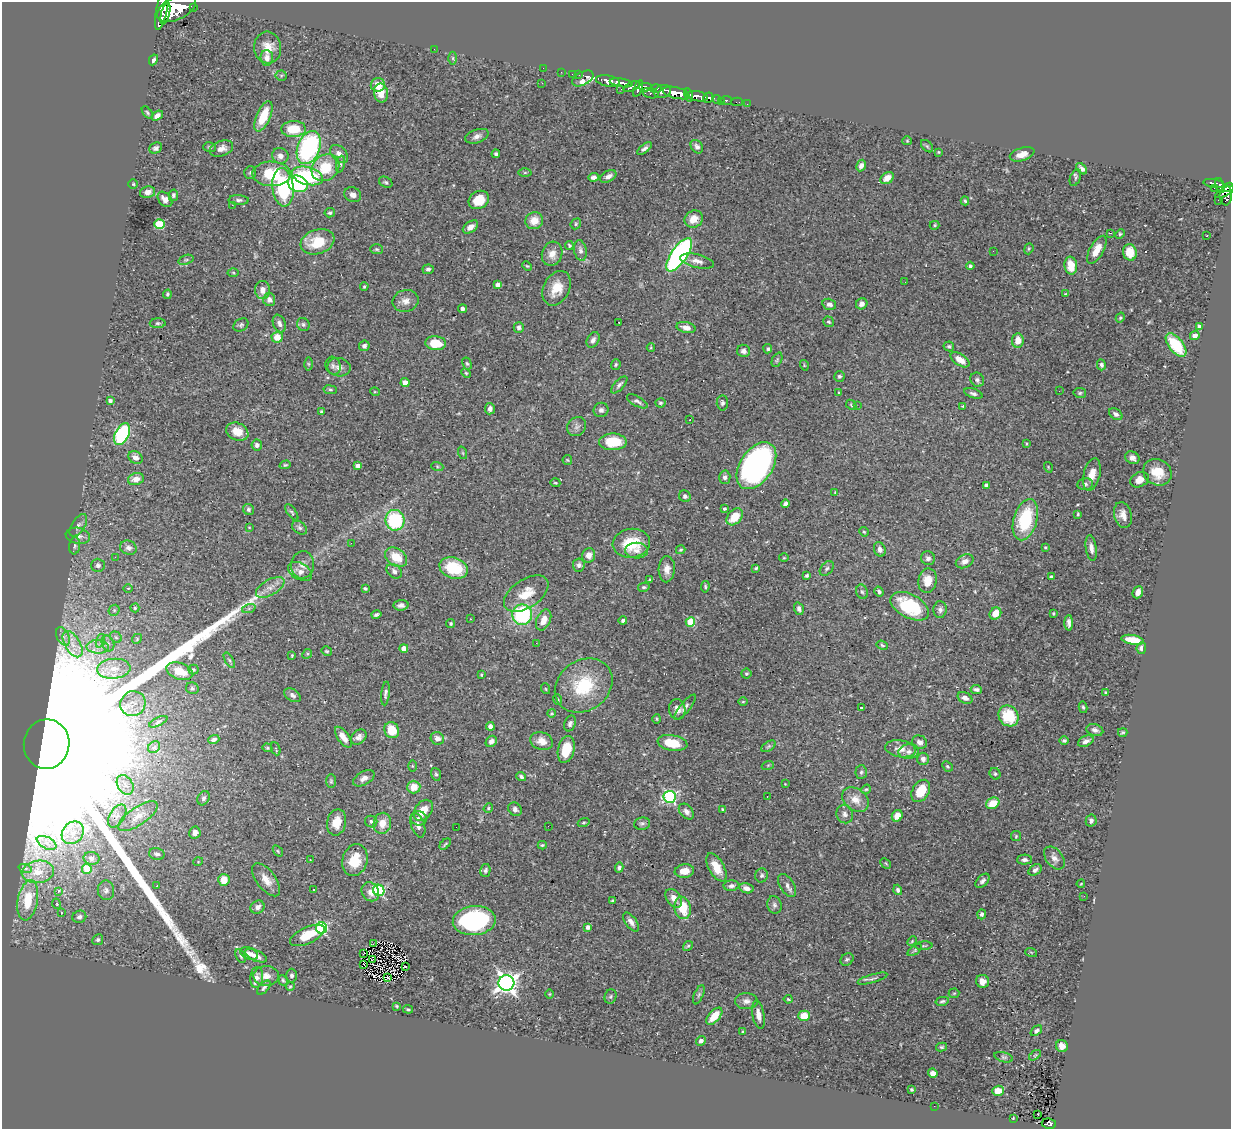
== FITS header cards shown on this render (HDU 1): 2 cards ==
NAXIS1  =                 1229
NAXIS2  =                 1127

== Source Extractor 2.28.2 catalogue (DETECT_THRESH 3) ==
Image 1229 x 1127 px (HDU 1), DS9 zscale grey, 1 PNG px = 1 image px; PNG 1233 x 1131 px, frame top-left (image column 1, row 1127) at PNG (2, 2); each listed source drawn as its Kron ellipse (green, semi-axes under 4 px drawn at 4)
Background 0.711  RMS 0.024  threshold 0.0711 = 3 sigma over >= 5 px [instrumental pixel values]
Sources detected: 479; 2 with non-positive FLUX_AUTO (blend fragments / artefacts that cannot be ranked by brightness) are neither listed nor drawn; the other 477 listed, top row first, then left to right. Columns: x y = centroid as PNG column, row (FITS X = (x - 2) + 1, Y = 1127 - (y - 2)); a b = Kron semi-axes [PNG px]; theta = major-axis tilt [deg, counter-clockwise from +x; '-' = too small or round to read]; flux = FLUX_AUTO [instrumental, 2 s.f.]
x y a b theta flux
193 7 3 2 - 57
162 8 22 5 78 2000
176 8 21 11 27 3800
165 14 11 3 75 720
268 48 16 13 -84 21
434 49 2 2 - 3.9
267 58 8 6 -86 10
453 58 6 4 -89 2.4
153 60 5 4 - 4.1
543 68 2 2 - 6.5
561 72 2 2 - 8.6
572 74 2 2 - 6.5
579 75 2 2 - 9
281 76 5 5 - 2.4
583 78 12 6 28 91
608 81 12 5 -11 970
542 83 3 2 - 1.3
621 83 12 3 -8 760
378 85 7 7 - 17
632 87 9 4 26 310
646 87 7 4 -3 380
656 88 5 3 - 240
621 89 2 2 - 7
638 89 8 4 68 330
662 91 9 6 15 760
381 93 9 7 -79 21
650 93 8 4 -15 210
676 93 14 5 -14 1600
689 95 7 3 -77 320
697 96 11 5 -9 770
708 98 5 5 - 180
717 99 4 3 - 94
726 100 6 3 -9 51
721 102 3 2 - 31
737 102 6 2 0 11
747 104 2 2 - 5.7
147 113 7 4 -50 2.4
157 116 6 4 37 7.8
263 116 16 7 67 46
294 129 12 8 2 41
477 136 12 6 19 7.4
907 141 4 4 - 1.6
927 146 7 4 -45 2.7
209 147 6 4 -17 2.6
697 147 7 5 -52 5.8
156 148 7 5 25 4.3
309 148 17 11 68 240
222 149 12 7 21 11
644 149 9 4 38 4.4
939 152 4 4 - 1.6
339 154 10 7 -46 9.8
496 154 4 4 - 3.8
1022 154 13 6 17 13
280 156 8 8 - 9
340 164 8 3 80 3.2
861 165 6 4 62 6.7
325 168 15 12 40 50
1082 169 7 4 -47 5.9
250 173 6 6 - 2.9
525 173 6 4 0 2.1
272 174 19 12 -1 71
307 176 16 9 -15 130
608 176 9 5 28 8
593 177 5 4 - 4.9
887 178 7 5 37 14
1075 178 9 5 67 3.1
386 182 7 5 -27 3
1214 183 10 3 -9 150
133 184 4 4 - 1.9
298 184 10 8 -23 120
1220 186 8 4 -76 190
283 187 19 10 -84 140
1229 187 6 4 11 350
1214 188 2 2 - 5.2
148 192 8 6 12 8.2
1225 192 10 4 28 270
173 195 6 5 - 3.5
353 195 8 7 - 7.4
1226 195 10 6 87 260
165 199 9 6 -48 10
239 200 10 5 -3 4.6
479 200 11 8 31 31
1218 200 2 2 - 8.4
965 201 4 3 - 2.1
232 205 2 2 - 16
330 213 5 4 - 3.2
694 219 9 8 - 18
534 221 9 8 - 21
160 224 5 5 - 94
576 224 6 5 - 2.2
935 225 5 4 - 1.9
470 227 8 5 36 11
1110 233 3 2 - 1.5
1120 234 5 4 - 2.1
1207 236 2 2 - 1.6
317 242 17 12 19 46
569 245 4 4 - 3.1
377 249 6 5 - 2.7
1029 249 6 4 69 2.1
580 250 10 6 -78 6.4
1097 250 15 7 60 21
993 251 2 2 - 0.71
1130 252 8 6 -79 29
552 254 12 10 74 14
679 255 19 7 56 470
186 260 8 4 18 2.8
697 261 17 6 -13 10
527 266 5 3 - 1.6
970 266 4 4 - 4.1
1071 266 9 6 -81 30
428 269 5 4 - 4
233 272 5 3 - 1.7
905 282 2 2 - 2.3
498 285 4 4 - 10
364 286 4 3 - 1.9
557 288 18 13 63 29
263 290 9 7 -85 11
167 294 5 4 - 2.4
1065 294 4 2 - 1
269 299 7 6 - 7.1
406 301 13 11 12 12
829 304 7 5 -15 6.5
862 304 6 5 - 6.9
463 309 4 4 - 5.2
1120 318 5 4 - 2.5
618 322 3 2 - 2.3
829 322 6 5 - 2.6
158 323 8 5 3 3.1
279 324 9 6 -67 6.6
303 324 7 6 - 3.4
241 325 8 6 34 3.3
1200 326 4 3 - 5.9
519 328 5 5 - 4.7
686 328 9 5 -13 9.5
1195 335 5 4 - 7.1
277 337 5 5 - 23
593 340 8 6 60 6.4
1018 340 7 6 - 17
436 343 10 7 -4 40
1176 345 14 7 -51 64
364 346 5 5 - 5.1
949 346 5 5 - 2.6
651 347 4 3 - 1.7
768 349 4 4 - 2.9
743 351 6 6 - 5.1
777 360 8 5 65 2.7
960 360 11 6 -33 15
467 363 6 4 -61 2.3
308 364 6 4 -89 2.2
616 365 5 5 - 2.6
804 365 5 3 - 1.5
1101 365 5 4 - 4
333 366 9 7 -72 4.8
339 367 11 9 -9 9.1
466 373 5 4 - 2.1
839 376 5 5 - 3
977 380 7 6 - 4.6
405 383 4 4 - 14
619 385 11 4 47 4.7
330 390 7 3 -8 2.4
1059 391 2 2 - 1.1
375 392 5 3 - 1.4
839 393 4 3 - 1.5
973 393 9 4 -18 4.6
1080 393 6 5 - 2.8
110 400 4 3 - 4.7
637 401 11 5 -29 5
660 403 5 4 - 2.7
722 403 7 5 -88 4
851 405 6 4 -47 2.3
857 406 3 2 - 2.2
963 406 3 3 - 1.7
490 409 6 5 - 5.9
601 410 7 7 - 5.1
321 412 4 3 - 3.2
1116 414 7 5 -37 5.5
690 420 3 2 - 1.2
577 427 10 9 - 6.7
237 432 11 8 -24 21
122 434 11 7 63 180
613 442 14 8 1 55
1026 443 3 2 - 1.5
257 445 5 5 - 5.5
463 453 6 4 -71 2.2
135 457 7 6 - 9.4
1132 458 7 6 - 7.5
567 460 5 4 - 1.7
285 465 6 3 18 2
358 466 4 4 - 10
437 466 6 4 -19 2.1
756 466 26 16 56 470
1048 467 5 3 - 1.5
1157 472 15 12 -32 29
1092 474 17 8 77 18
725 477 6 5 - 4.9
136 479 8 6 16 15
1139 480 10 7 27 11
555 483 5 3 - 1.8
1085 484 8 6 8 4.8
986 485 4 3 - 4.4
835 492 4 3 - 1.3
685 496 6 5 - 3.9
785 504 4 3 - 4.6
248 509 6 5 - 3.6
724 509 3 3 - 2.1
292 512 9 4 -54 2.7
1078 514 4 3 - 2.3
1123 515 13 8 -74 13
735 517 9 6 48 30
395 520 10 9 - 120
1025 520 21 11 74 95
78 525 12 6 57 6.5
249 527 4 2 - 1.1
300 528 8 6 -38 3.9
864 532 5 4 - 1.7
78 536 12 8 -11 9.5
351 543 2 2 - 50
631 543 19 14 7 52
75 546 9 5 83 4.3
1045 547 3 3 - 2
128 548 8 7 - 6.7
1091 548 13 5 -81 9
880 549 7 5 -70 5.5
681 550 5 4 - 1.9
636 551 11 8 0 8.4
589 555 7 6 - 11
115 557 3 2 - 2.1
396 557 12 8 -34 31
784 558 5 3 - 1.4
928 558 7 6 - 5.9
965 561 9 6 25 9.7
98 565 6 6 - 5.1
302 565 13 11 82 12
579 565 6 6 - 4.9
454 568 15 10 -18 70
756 568 3 3 - 2
667 569 13 8 87 11
827 569 8 5 50 3.9
300 571 13 8 -28 11
394 571 8 6 -40 5.7
807 575 4 3 - 2.6
1051 577 4 4 - 3
650 580 3 3 - 2.1
928 581 12 9 82 22
270 587 16 7 30 14
644 587 6 4 12 2.8
705 587 6 4 82 2.6
128 588 4 3 - 1.2
365 588 3 3 - 3.3
879 591 5 4 - 3.3
862 592 7 5 -71 3.7
1138 592 6 5 - 8.6
526 594 25 14 34 33
401 605 7 5 5 6.3
910 606 21 12 -28 96
135 608 4 4 - 1.9
249 608 7 4 19 3.1
799 609 6 4 -71 5.8
114 610 6 5 - 2.5
940 610 8 6 84 5.3
995 613 6 5 - 21
1053 613 3 2 - 1.5
376 615 5 3 - 3.5
522 615 10 10 - 150
470 619 3 3 - 1.2
544 620 11 7 66 16
623 620 4 3 - 3.5
690 622 5 4 - 55
1069 623 7 4 90 5.6
451 624 4 4 - 2.2
63 636 10 6 -64 7.2
116 637 6 5 - 3
137 639 5 4 - 2.2
1133 640 11 5 -10 31
100 641 7 4 72 3.7
108 643 8 6 -70 5.6
536 643 2 2 - 6.2
73 644 14 7 -59 17
882 645 6 4 -21 2.2
98 647 11 6 -2 11
404 648 4 4 - 13
1141 648 6 4 82 5.7
327 651 5 4 - 2.4
307 654 5 4 - 2
292 656 3 2 - 1.7
229 660 8 4 -60 3
114 669 17 10 5 24
193 670 5 5 - 2.3
180 671 14 8 -20 25
746 674 5 5 - 2.4
481 675 3 2 - 1.5
584 686 31 25 36 81
192 688 6 6 - 3.2
546 689 5 3 - 1.4
976 689 5 3 - 4.4
385 693 12 4 83 4.2
1106 693 3 3 - 2.7
293 695 9 6 -33 5.3
965 698 8 5 -25 8.3
558 699 5 4 - 2
743 702 5 3 - 1.4
133 704 13 12 - 15
685 707 16 5 50 6.9
1083 707 5 4 - 2.7
861 708 3 3 - 2
677 709 10 8 -80 11
551 713 4 3 - 1.7
1008 716 11 9 -50 55
657 719 5 3 - 1.5
158 722 10 4 27 2.7
570 723 8 5 69 4.3
490 726 4 4 - 5.9
392 730 8 7 - 37
1095 730 8 6 -17 5.8
1123 732 5 3 - 2.2
343 737 12 5 -55 16
359 737 9 6 40 7.4
437 738 7 6 - 9.6
214 739 5 4 - 3.9
1064 740 4 4 - 3.1
491 741 6 5 - 7.2
542 741 11 8 -21 15
1086 741 8 5 24 6.5
919 742 7 6 - 7.1
672 743 15 7 -10 44
47 744 24 23 - 510000
769 746 8 4 32 3.4
154 747 6 5 - 3.9
267 748 5 4 - 2.2
276 749 7 3 -68 2.1
566 749 14 8 76 38
900 749 15 8 -9 14
909 752 10 7 6 7.9
923 759 6 6 - 6.5
768 765 6 4 19 1.9
412 766 5 3 - 1.6
947 766 6 4 -44 2.3
861 772 7 6 - 3.4
436 774 6 4 -73 3.1
995 774 6 5 - 2.8
521 777 5 4 - 3.8
364 778 12 6 29 8.1
331 781 7 5 89 2.6
785 784 2 2 - 0.97
125 785 10 7 -58 9.5
414 787 6 6 - 22
866 789 5 4 - 2.1
921 791 12 8 60 37
767 796 2 2 - 1.9
670 797 6 6 - 240
204 798 7 5 60 3.6
855 799 14 10 -38 18
993 803 7 5 29 27
488 808 5 4 - 2.1
515 809 7 6 - 4.9
722 809 4 3 - 1.8
423 810 12 8 54 23
686 812 9 6 -48 6.8
845 814 9 8 - 7.4
117 816 13 7 58 9
138 816 23 9 34 19
897 816 6 5 - 17
419 818 8 7 - 5.4
1091 820 6 5 - 5
371 821 6 5 - 3.4
337 822 13 9 78 21
382 823 10 9 - 18
584 823 6 4 19 2
642 823 8 6 8 4.1
418 825 12 6 -73 8.4
548 826 2 2 - 5.1
456 827 2 2 - 2.1
73 833 12 10 48 18
195 833 6 5 - 7.5
1016 836 5 5 - 2.1
47 843 10 5 -27 8.6
445 844 7 3 45 2.1
542 845 4 3 - 2
278 851 6 3 -54 1.9
157 854 8 6 -14 5.3
91 858 8 6 -10 6.6
1054 858 13 8 -53 10
311 860 3 2 - 1.1
355 860 16 12 74 36
1024 860 7 5 1 5
198 862 5 3 - 1.3
886 863 6 3 -44 1.6
716 867 15 7 -61 23
25 868 7 4 -18 2.7
619 868 5 4 - 3.3
87 869 5 5 - 34
485 870 6 5 - 3.9
1035 870 7 5 35 5.1
684 871 9 7 6 17
38 872 16 11 7 23
762 875 7 6 - 3.6
224 880 6 5 - 23
266 880 19 9 -53 18
983 881 8 5 46 4.6
1081 884 4 3 - 1.3
787 885 13 7 -58 7.4
157 886 3 2 - 2.8
731 886 8 5 2 5.6
746 888 7 5 -14 8
106 890 10 8 -83 5.5
313 890 3 3 - 4.9
379 890 6 5 - 180
898 890 5 4 - 4.6
58 892 4 3 - 20
370 892 10 8 -58 13
1084 896 3 2 - 2.6
674 898 10 7 -53 12
28 900 20 10 80 49
612 901 4 3 - 1.9
57 904 5 3 - 1.5
774 905 9 7 -74 5
258 907 7 6 - 6.8
683 908 11 8 -79 40
61 913 3 2 - 1
982 914 5 4 - 4.2
79 917 7 6 - 5.6
474 921 21 14 5 200
631 922 11 5 -55 7.5
588 927 4 4 - 6.5
322 928 5 5 - 190
307 935 19 8 25 39
98 940 6 5 - 3.5
912 941 5 3 - 1.8
373 943 2 2 - 0.9
688 946 5 4 - 2.2
924 946 8 4 3 2.2
915 950 8 4 36 2.8
1031 952 6 4 -19 1.5
249 953 9 6 -21 7
363 953 3 2 - 1.3
241 956 7 4 -63 3.2
256 956 11 5 -24 8.6
372 959 3 2 - 1.6
847 959 7 5 39 3.5
363 964 3 2 - 1200
405 967 3 2 - 1.8
266 976 12 10 -2 13
292 976 7 5 -90 4.4
257 977 10 6 84 8.5
388 977 3 2 - 1.7
872 979 15 4 16 4.7
283 980 5 4 - 2.8
983 981 6 6 - 11
506 983 8 8 - 890
290 986 4 4 - 1.8
264 988 8 4 48 3.6
954 993 5 5 - 2.1
550 994 5 3 - 1.3
699 995 10 4 66 3.7
611 996 7 5 70 3
788 999 4 3 - 1.7
746 1001 11 8 0 9.2
942 1001 7 4 12 3
397 1006 3 2 - 1.9
408 1009 5 3 - 2.2
758 1015 14 6 -79 13
714 1016 10 5 48 32
804 1016 5 5 - 33
1036 1031 6 4 39 3.7
743 1032 4 3 - 1.3
701 1041 5 4 - 4.5
1062 1046 6 6 - 13
941 1047 5 4 - 2.3
1035 1055 7 3 37 1.6
1004 1057 9 5 -15 3.1
933 1073 5 4 - 10
912 1089 3 3 - 1.9
998 1091 6 5 - 17
934 1106 2 2 - 2.1
1038 1114 3 2 - 2
1013 1118 2 2 - 0.96
1049 1124 7 5 -9 120
At the frame edge (FLAGS 8, measured only in part): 2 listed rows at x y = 162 8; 1229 187
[2 non-positive-flux detections neither listed nor drawn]